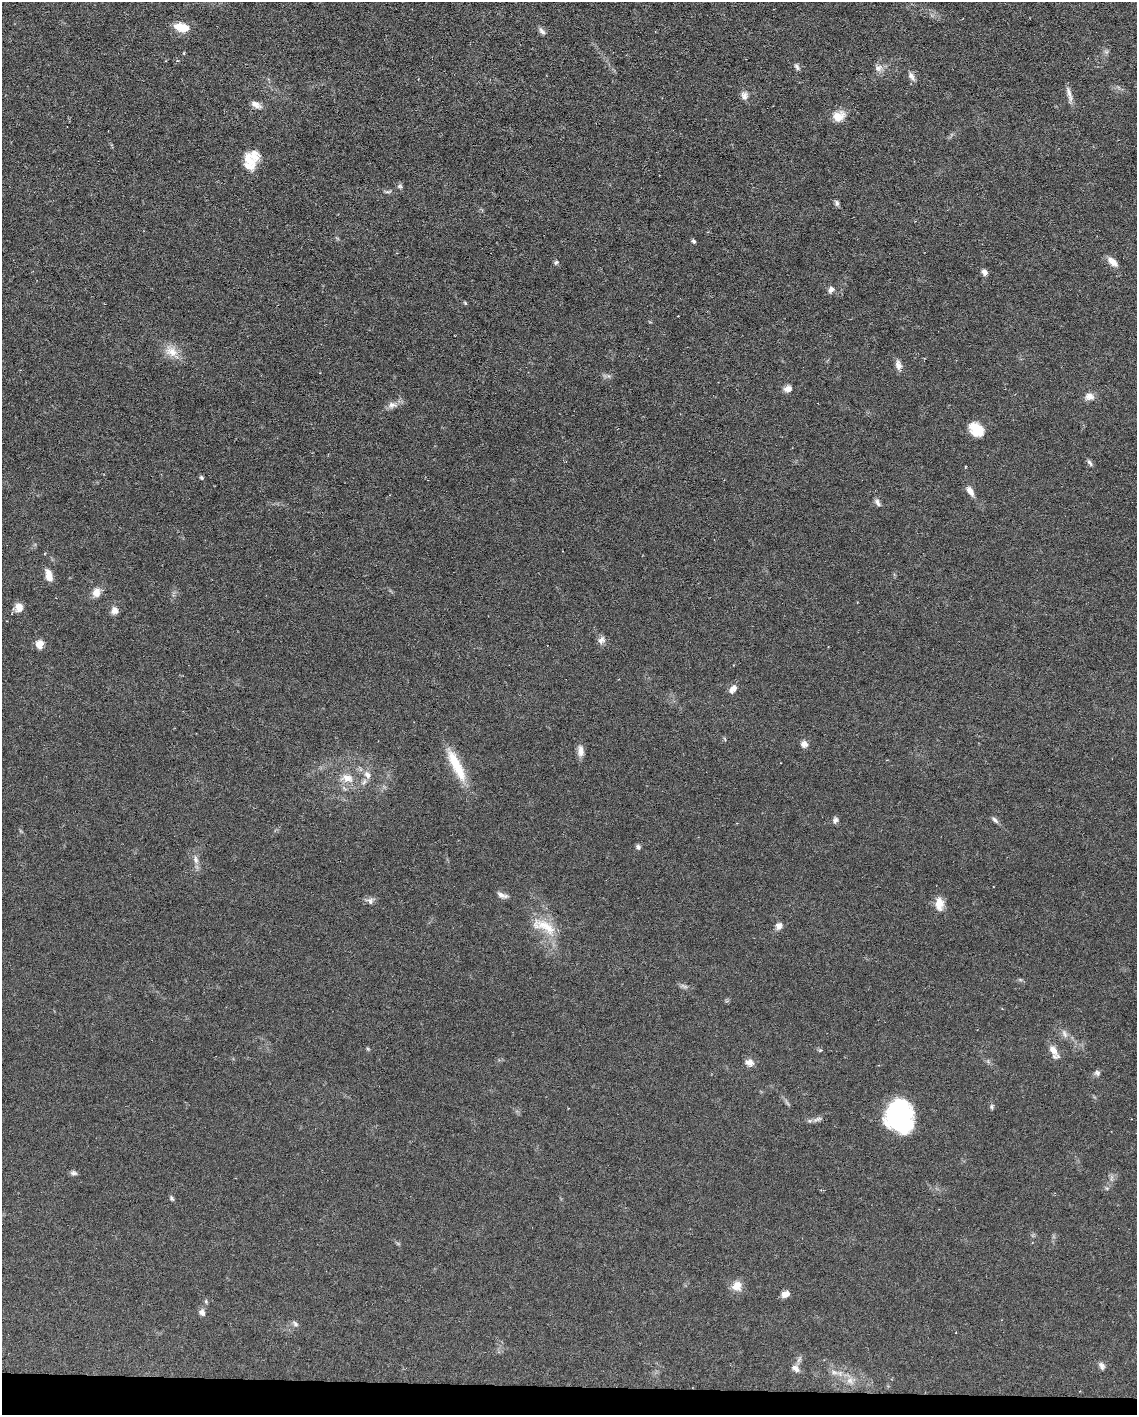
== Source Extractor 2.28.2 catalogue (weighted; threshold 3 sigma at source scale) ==
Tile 11 of 4 x 3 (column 3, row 3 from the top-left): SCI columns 2270-3404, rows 217-1629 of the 4538 x 4560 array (HDU 1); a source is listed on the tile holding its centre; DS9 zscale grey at full resolution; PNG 1139 x 1417 px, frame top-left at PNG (2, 2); no overlay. Shown black and unused: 2% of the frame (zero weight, under 3 of 6 exposures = <1% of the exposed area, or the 3 px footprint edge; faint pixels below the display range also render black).
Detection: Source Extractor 2.28.2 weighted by HDU 2 'WHT'; one run over the whole footprint, this tile lists its part. Background 0.106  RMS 0.0054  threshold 0.022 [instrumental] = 3 sigma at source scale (4.09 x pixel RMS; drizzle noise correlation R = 1.36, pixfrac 0.8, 0.05/0.05 arcsec/px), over >= 5 px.
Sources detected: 75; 2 inside a brighter object's white glare — not listed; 3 inside a brighter listed object's ellipse — not listed separately; the other 70 listed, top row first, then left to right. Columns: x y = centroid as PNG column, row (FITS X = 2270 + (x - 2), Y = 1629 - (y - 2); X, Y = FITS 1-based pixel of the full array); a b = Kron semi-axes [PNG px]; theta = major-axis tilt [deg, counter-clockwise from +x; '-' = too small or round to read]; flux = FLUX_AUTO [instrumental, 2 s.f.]
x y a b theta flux
182 27 16 9 -12 10
542 31 11 6 -45 1.7
1106 52 7 4 18 0.92
797 67 9 5 -56 1.3
878 68 12 9 30 2.9
911 76 13 7 -58 2.3
1069 94 25 5 -76 3
744 95 10 9 - 2.5
256 105 15 7 -29 2.8
839 116 16 12 25 6.3
248 159 21 13 -60 7.6
400 186 7 5 -20 1
388 192 10 4 11 0.95
837 203 8 5 -71 1.2
694 241 5 4 - 0.97
556 262 6 5 - 0.98
1113 262 14 7 -43 4.3
984 272 8 6 -59 1.9
831 289 9 7 56 1.9
465 303 6 4 -46 0.59
171 351 19 14 -26 7.1
898 365 13 7 -78 3
788 389 9 7 15 3
1089 396 13 9 -17 3.3
392 405 12 9 19 2.8
976 430 16 12 -45 9.9
1090 463 10 4 -53 1.2
201 478 5 5 - 0.8
970 491 12 6 -58 3.5
877 502 11 6 -61 1.6
49 575 15 8 -76 4.3
96 592 12 10 78 4
19 607 9 8 - 4.9
114 610 10 9 - 2.6
601 640 10 8 53 2.4
39 644 8 7 - 5.7
733 689 11 7 49 3
804 744 7 7 - 3
581 751 17 8 -88 3.2
456 765 45 11 -63 16
367 775 12 8 -50 3.2
347 778 17 10 -10 6
835 820 8 6 62 1.7
995 820 10 5 -45 1.4
638 847 7 6 - 1.2
196 859 11 6 -78 2.4
502 895 14 6 -19 2.3
370 901 9 8 - 1.9
939 904 17 10 -87 5.7
544 926 39 15 -25 13
779 926 10 8 76 2.4
684 986 12 4 -20 1.5
1065 1034 14 6 -64 2.3
368 1049 6 4 -71 0.56
1053 1050 16 8 -58 4.4
749 1063 11 8 -18 3
1097 1073 8 7 - 1.4
991 1107 8 5 85 0.9
897 1114 33 24 11 37
817 1119 15 6 17 1.9
74 1173 9 6 -11 1.3
172 1198 8 4 -65 0.92
737 1286 12 11 - 5.4
785 1294 10 7 28 2.9
202 1312 9 8 - 1.9
295 1324 8 6 -46 1.3
1102 1366 10 7 -62 1.7
795 1368 11 8 -43 2.7
834 1372 10 6 -18 2.1
850 1381 11 9 -36 3.4